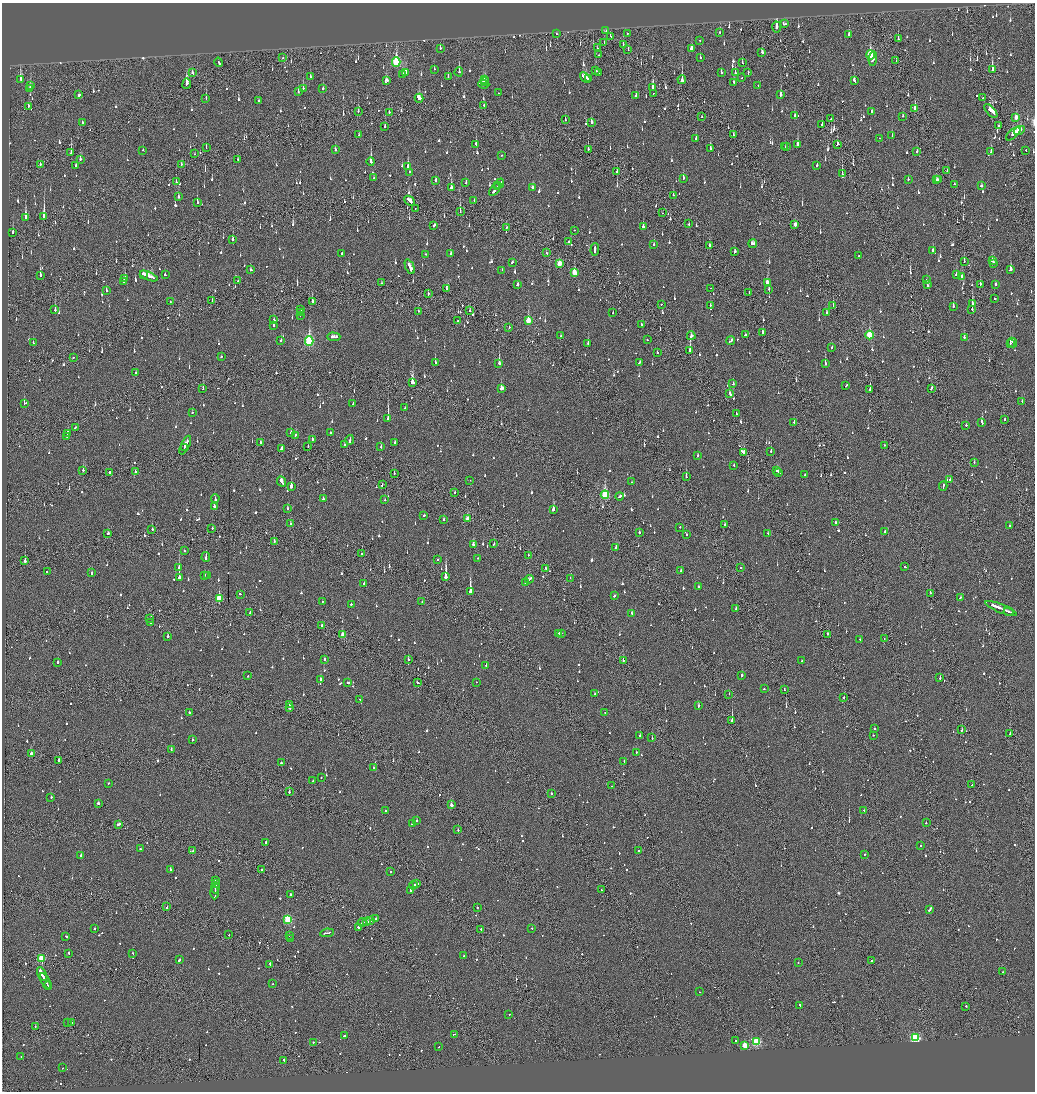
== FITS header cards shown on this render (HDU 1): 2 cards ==
NAXIS1  =                 2065
NAXIS2  =                 2179

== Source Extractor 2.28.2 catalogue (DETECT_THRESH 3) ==
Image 2065 x 2179 px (HDU 1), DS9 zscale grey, zoomed out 1/2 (1 PNG px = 2 x 2 image px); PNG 1037 x 1094 px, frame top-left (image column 1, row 2178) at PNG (2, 3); each listed source drawn as its Kron ellipse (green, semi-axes under 4 px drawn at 4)
Background -0.131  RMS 0.074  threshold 0.221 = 3 sigma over >= 5 px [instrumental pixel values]
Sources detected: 1537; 59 cannot appear on this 1/2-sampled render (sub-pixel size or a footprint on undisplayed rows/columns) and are neither listed nor drawn; of the other 1478, the 500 brightest by FLUX_AUTO listed and drawn (978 fainter detections omitted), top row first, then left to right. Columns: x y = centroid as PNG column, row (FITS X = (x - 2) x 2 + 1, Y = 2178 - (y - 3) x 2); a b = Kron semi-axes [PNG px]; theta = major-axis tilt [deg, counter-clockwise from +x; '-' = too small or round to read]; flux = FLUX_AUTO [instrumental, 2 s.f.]
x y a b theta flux
784 24 4 2 - 160
777 27 5 2 - 430
606 31 2 1 - 140
719 32 2 2 - 54
627 33 2 2 - 210
556 34 2 1 - 57
849 34 3 2 - 130
610 36 3 2 - 87
898 39 3 2 - 110
700 40 2 2 - 59
604 42 2 2 - 120
623 44 3 2 - 76
440 48 3 2 - 130
597 48 2 1 - 60
628 49 3 2 - 110
691 49 3 3 - 110
762 52 4 2 - 69
598 55 2 1 - 71
870 55 4 3 - 750
700 57 2 2 - 58
283 58 2 2 - 62
873 58 7 2 85 490
896 61 2 1 - 80
219 62 5 2 - 410
396 62 5 3 - 1100
742 63 3 1 - 98
434 69 2 2 - 67
992 69 4 2 - 560
596 71 2 2 - 220
405 72 4 2 - 270
459 72 4 2 - 250
721 72 2 2 - 80
192 73 3 2 - 85
598 73 2 1 - 94
735 73 3 2 - 150
748 73 3 2 - 90
402 75 3 2 - 160
448 76 3 2 - 65
310 77 3 2 - 54
585 77 6 4 -41 270
742 78 2 2 - 71
21 79 4 3 - 380
485 79 3 2 - 98
588 79 3 2 - 79
386 80 3 3 - 150
682 80 4 2 - 1700
484 81 3 2 - 62
854 81 4 2 - 120
733 82 4 2 - 110
187 84 5 2 - 480
484 84 5 2 - 260
758 85 2 2 - 79
31 86 4 2 - 79
30 88 3 2 - 180
303 88 2 2 - 420
653 88 4 2 - 390
323 89 2 2 - 100
298 92 3 2 - 54
498 93 2 1 - 83
654 93 2 1 - 79
79 95 2 2 - 150
781 95 3 2 - 150
636 96 2 2 - 260
206 98 3 1 - 100
419 98 4 3 - 410
982 98 2 1 - 77
259 100 2 2 - 210
28 106 3 1 - 88
484 106 2 2 - 140
915 108 3 2 - 140
358 111 2 1 - 140
872 111 2 2 - 62
991 111 8 3 -47 270
389 112 2 2 - 120
702 116 2 2 - 56
794 116 2 2 - 190
903 116 3 2 - 99
1016 117 4 3 - 140
831 119 2 1 - 61
565 120 2 2 - 55
82 122 2 2 - 57
591 122 3 2 - 86
822 124 2 2 - 130
385 126 3 2 - 71
998 126 2 1 - 71
1019 130 6 2 29 190
1013 134 9 3 41 330
359 135 2 2 - 97
733 135 3 1 - 150
892 136 2 2 - 61
696 138 3 2 - 260
879 138 2 2 - 59
476 144 3 2 - 71
837 144 3 2 - 87
797 145 3 2 - 420
787 146 2 2 - 63
785 147 2 1 - 170
206 148 3 1 - 71
710 148 2 2 - 92
143 150 2 2 - 58
335 150 2 2 - 110
588 150 3 1 - 82
1026 150 2 2 - 58
991 151 3 2 - 100
917 152 2 2 - 200
71 153 3 1 - 380
195 154 3 1 - 58
501 155 2 2 - 63
80 159 3 2 - 140
238 159 4 2 - 130
371 162 4 2 - 500
181 164 3 1 - 57
40 165 3 1 - 97
76 165 3 2 - 130
817 165 3 2 - 55
408 166 3 2 - 410
947 170 2 1 - 58
409 172 2 2 - 58
617 172 3 2 - 63
842 174 4 2 - 190
374 178 2 2 - 65
683 178 3 2 - 75
908 179 2 2 - 75
936 179 3 2 - 150
939 180 2 2 - 74
436 181 3 2 - 82
176 182 2 2 - 72
466 183 3 2 - 63
499 184 6 2 51 230
955 184 3 2 - 94
498 186 3 2 - 200
981 186 3 2 - 110
533 187 3 2 - 63
451 188 3 2 - 390
495 190 7 2 53 330
673 195 2 1 - 73
178 197 3 2 - 84
474 200 2 2 - 68
410 201 6 2 -42 220
197 202 2 2 - 350
415 208 2 2 - 55
460 211 3 1 - 220
662 213 2 1 - 270
44 216 3 2 - 5400
25 217 4 2 - 470
689 224 2 1 - 140
795 224 4 2 - 87
434 225 3 2 - 96
643 226 4 2 - 66
506 228 2 2 - 61
574 230 2 1 - 84
13 232 3 2 - 110
233 239 2 2 - 310
568 241 2 2 - 260
753 243 4 3 - 150
654 245 2 2 - 69
710 245 3 1 - 130
595 249 6 2 86 210
933 250 2 2 - 66
735 252 3 2 - 76
342 253 2 2 - 410
546 253 2 2 - 69
425 254 2 2 - 88
451 254 3 2 - 71
859 256 2 2 - 67
964 261 3 1 - 93
992 261 3 3 - 84
512 262 2 2 - 77
994 263 4 2 - 100
560 264 4 3 - 370
410 267 8 2 -67 360
1011 269 3 2 - 190
250 270 2 2 - 120
502 270 2 2 - 70
574 272 4 3 - 300
144 274 4 1 - 130
40 275 3 2 - 340
165 275 2 2 - 88
956 275 2 2 - 76
149 276 9 3 -24 670
961 276 3 2 - 170
125 279 3 2 - 200
927 279 2 2 - 70
238 281 2 2 - 83
123 282 2 2 - 91
767 282 4 2 - 280
382 283 3 1 - 83
517 284 3 2 - 77
980 284 2 2 - 130
927 285 3 2 - 91
996 285 2 2 - 67
446 288 2 2 - 120
711 288 2 1 - 56
769 289 2 2 - 56
106 290 3 2 - 90
749 292 2 1 - 74
428 294 2 1 - 110
994 298 2 2 - 390
170 301 2 2 - 63
212 301 2 1 - 60
312 301 4 2 - 330
972 303 3 2 - 240
661 304 2 2 - 92
710 305 2 2 - 70
833 305 2 1 - 98
953 306 2 2 - 100
301 309 3 2 - 120
972 309 2 1 - 230
55 310 2 2 - 390
418 311 2 1 - 120
470 311 3 2 - 69
300 313 3 2 - 190
613 313 2 2 - 54
827 313 3 3 - 87
300 315 2 1 - 73
274 320 2 2 - 140
458 321 2 2 - 58
528 321 4 2 - 310
641 325 3 2 - 89
273 326 3 2 - 120
509 327 3 2 - 81
763 332 3 2 - 70
745 335 2 2 - 62
869 335 4 3 - 840
561 336 2 2 - 62
691 336 4 2 - 100
334 337 7 2 -1 260
964 337 2 2 - 110
647 340 2 2 - 72
731 340 4 2 - 100
281 341 2 2 - 63
309 341 5 3 - 1700
1012 342 5 2 - 220
33 343 3 2 - 110
1010 343 2 2 - 180
588 344 2 2 - 300
832 347 2 2 - 65
690 350 3 2 - 760
657 352 2 2 - 93
221 357 2 2 - 56
73 358 2 2 - 220
435 362 2 2 - 270
639 362 3 2 - 120
499 363 3 2 - 540
825 364 3 2 - 310
135 373 2 2 - 140
412 382 4 3 - 680
733 384 2 2 - 130
846 386 3 2 - 160
931 388 3 2 - 110
203 389 2 1 - 85
501 389 3 2 - 360
870 390 3 2 - 730
730 394 3 2 - 150
1022 401 2 2 - 70
24 403 3 2 - 250
353 404 2 2 - 87
405 408 2 1 - 88
192 412 2 2 - 57
736 414 2 2 - 79
388 419 3 2 - 2700
1004 419 2 1 - 57
794 422 3 2 - 140
982 423 3 2 - 280
966 425 2 2 - 63
75 427 2 2 - 65
291 432 3 2 - 130
68 433 4 2 - 120
330 433 2 2 - 75
296 435 2 2 - 67
67 437 2 2 - 96
312 439 2 2 - 96
350 440 5 2 - 170
395 442 2 2 - 70
261 443 2 2 - 82
344 444 2 2 - 57
185 445 10 2 64 250
885 445 2 2 - 63
308 446 2 2 - 63
184 447 3 2 - 71
381 447 2 2 - 57
281 448 4 2 - 320
771 451 2 2 - 73
744 452 3 2 - 200
698 455 2 2 - 91
974 462 2 2 - 80
734 466 2 2 - 87
83 470 2 2 - 280
777 471 2 2 - 82
110 472 2 2 - 230
136 472 3 2 - 130
779 472 3 2 - 110
394 473 2 1 - 97
805 475 3 2 - 86
686 477 2 1 - 230
470 480 2 1 - 170
950 480 2 2 - 93
282 482 5 2 - 480
631 482 2 1 - 68
382 484 3 1 - 89
943 486 4 2 - 170
291 487 3 2 - 500
454 493 2 2 - 68
605 495 4 3 - 1300
619 496 4 2 - 310
215 498 4 2 - 140
323 499 2 2 - 75
385 500 2 2 - 57
214 506 2 2 - 160
288 509 2 2 - 160
553 510 3 2 - 460
424 515 2 2 - 99
443 519 2 2 - 63
467 519 3 2 - 180
290 523 2 2 - 110
836 523 3 2 - 95
725 524 2 2 - 93
1009 526 2 2 - 100
680 527 2 2 - 60
212 528 2 2 - 91
152 530 2 2 - 120
885 531 3 2 - 69
639 532 2 2 - 220
768 533 2 2 - 75
108 534 3 2 - 130
686 535 2 2 - 76
274 541 3 2 - 170
473 544 2 2 - 190
494 544 2 2 - 87
616 547 2 2 - 120
184 551 2 2 - 59
362 554 2 1 - 100
528 555 2 2 - 68
206 557 5 2 - 200
478 558 2 2 - 110
438 560 2 2 - 58
25 561 3 2 - 280
179 567 3 2 - 430
741 567 2 1 - 84
905 567 2 2 - 78
546 568 3 2 - 100
681 571 2 2 - 57
47 572 2 2 - 74
92 573 2 2 - 83
204 576 3 2 - 88
208 576 2 1 - 92
446 577 3 2 - 3400
179 578 2 2 - 1500
570 578 2 1 - 83
529 579 4 2 - 170
364 583 3 2 - 71
525 583 2 2 - 74
699 587 2 2 - 90
470 591 3 2 - 5300
930 593 2 2 - 300
240 594 2 2 - 86
614 596 2 2 - 61
219 598 3 3 - 560
960 598 3 2 - 84
322 601 2 1 - 58
422 602 2 2 - 62
351 604 2 2 - 170
1001 608 17 2 -22 850
736 609 2 1 - 54
1009 611 5 1 - 170
250 613 2 2 - 480
632 613 3 2 - 120
149 619 3 2 - 200
151 623 2 2 - 230
321 625 2 1 - 60
559 633 2 2 - 110
561 633 2 2 - 56
827 634 2 1 - 170
343 635 3 2 - 210
168 636 2 2 - 130
860 639 2 2 - 82
884 639 2 2 - 74
324 659 2 2 - 130
408 659 2 2 - 130
623 660 2 1 - 270
802 661 2 2 - 94
58 662 2 2 - 160
486 665 2 2 - 69
742 675 2 2 - 220
248 676 2 2 - 56
940 678 2 2 - 94
321 680 3 2 - 500
476 682 2 2 - 110
348 683 3 2 - 110
418 683 3 2 - 160
764 689 2 2 - 73
784 689 3 1 - 61
595 694 2 2 - 54
729 694 2 2 - 60
844 697 2 1 - 71
360 700 2 2 - 65
290 705 2 2 - 260
698 706 2 2 - 150
290 707 4 2 - 220
189 712 2 2 - 59
605 713 2 1 - 110
732 721 2 1 - 1800
874 729 2 2 - 55
962 730 2 1 - 94
1010 734 2 2 - 2000
873 735 2 2 - 64
640 736 2 2 - 77
652 737 3 2 - 110
192 740 2 2 - 71
171 749 2 1 - 55
636 752 2 2 - 61
32 754 4 2 - 200
59 760 2 2 - 450
624 761 3 2 - 100
281 763 2 2 - 64
374 768 2 2 - 220
321 778 2 2 - 110
313 781 2 2 - 60
109 783 2 2 - 64
972 785 2 2 - 73
611 786 2 1 - 54
289 792 2 2 - 270
551 793 2 2 - 56
51 797 2 2 - 130
98 803 2 2 - 230
451 805 2 2 - 120
864 810 2 2 - 64
385 811 2 2 - 68
416 821 2 2 - 200
926 823 2 2 - 64
119 824 3 2 - 240
412 824 4 2 - 200
458 830 2 2 - 92
266 842 2 2 - 180
921 846 2 2 - 130
140 849 2 2 - 61
639 850 2 2 - 62
193 851 2 2 - 75
865 854 2 2 - 66
81 855 2 2 - 120
170 869 3 2 - 130
262 870 2 2 - 90
391 872 2 2 - 58
216 881 3 2 - 140
216 884 3 1 - 150
417 884 3 2 - 180
413 885 4 2 - 180
215 888 5 2 - 350
601 890 2 1 - 150
410 891 2 2 - 260
215 893 6 2 90 380
290 894 2 2 - 120
167 907 2 1 - 56
477 908 2 2 - 100
929 910 3 2 - 430
288 919 3 3 - 910
376 919 4 2 - 190
371 920 3 2 - 380
367 921 4 2 - 320
362 923 4 1 - 150
94 928 2 2 - 83
359 928 3 2 - 270
532 928 2 1 - 100
481 929 2 2 - 210
327 933 7 2 7 200
229 935 2 2 - 81
289 935 2 1 - 170
66 936 3 2 - 64
291 939 2 2 - 54
68 953 2 2 - 120
133 953 2 2 - 72
464 956 3 2 - 100
41 958 3 3 - 420
179 960 3 2 - 100
872 961 2 2 - 240
798 963 2 1 - 180
270 964 4 2 - 140
1002 972 2 1 - 140
42 974 7 2 -61 810
45 981 9 2 -61 460
273 984 2 2 - 61
48 986 4 1 - 190
699 992 2 1 - 95
800 1005 2 2 - 100
966 1006 2 2 - 170
509 1014 2 2 - 59
67 1022 2 2 - 230
71 1022 2 2 - 60
35 1026 2 1 - 81
454 1034 3 1 - 240
344 1036 2 2 - 150
915 1038 3 3 - 2000
736 1040 2 2 - 70
313 1042 2 2 - 76
756 1042 3 3 - 1200
745 1045 3 2 - 290
439 1046 2 2 - 59
21 1056 2 2 - 82
284 1060 3 2 - 230
63 1068 2 2 - 55
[978 fainter detections neither listed nor drawn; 59 sub-pixel or undisplayed-footprint detections neither listed nor drawn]